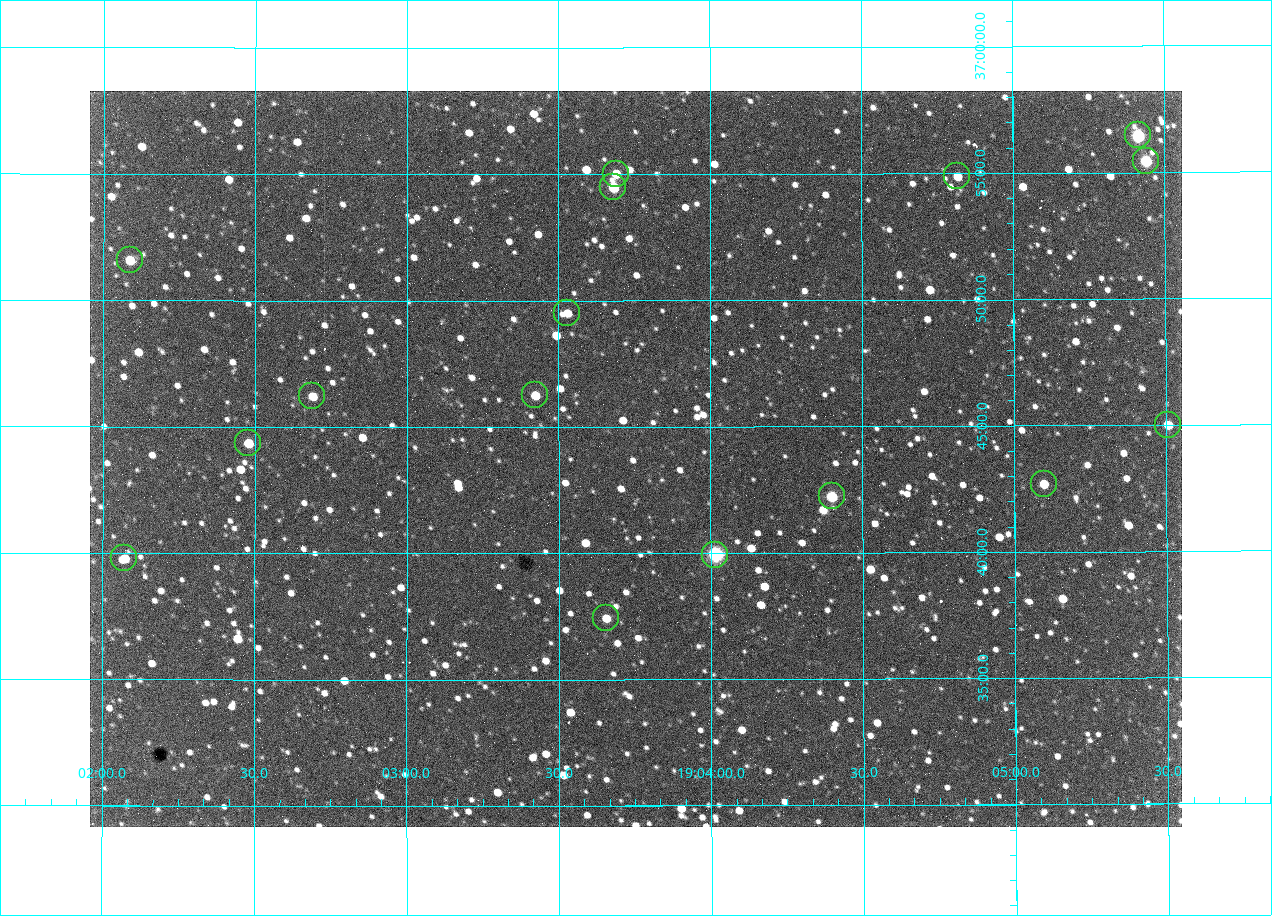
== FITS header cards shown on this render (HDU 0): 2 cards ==
NAXIS1  =                 1092 /fastest changing axis
NAXIS2  =                  736 /next to fastest changing axis

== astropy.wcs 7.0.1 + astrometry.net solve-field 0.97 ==
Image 1092 x 736 px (HDU 0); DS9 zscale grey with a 90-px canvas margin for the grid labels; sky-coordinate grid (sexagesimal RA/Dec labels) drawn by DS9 from the SOLVED WCS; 16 Tycho-2 reference stars matched to detected sources circled (green)
Header WCS: none
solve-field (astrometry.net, Tycho-2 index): SOLVED blind (the file carries no WCS)
Solved WCS: RA---TAN-SIP/DEC--TAN-SIP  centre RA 19:03:45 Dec +36:44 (285.94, +36.73 deg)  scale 2.37 arcsec/px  FOV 43.2' x 29.1'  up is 0 deg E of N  parity flipped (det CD > 0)
(file carries no celestial WCS; the grid is the blind solution)
Tycho-2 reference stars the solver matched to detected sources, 16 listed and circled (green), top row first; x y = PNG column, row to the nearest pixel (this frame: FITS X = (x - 90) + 1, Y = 736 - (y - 91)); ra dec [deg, ICRS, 3 dp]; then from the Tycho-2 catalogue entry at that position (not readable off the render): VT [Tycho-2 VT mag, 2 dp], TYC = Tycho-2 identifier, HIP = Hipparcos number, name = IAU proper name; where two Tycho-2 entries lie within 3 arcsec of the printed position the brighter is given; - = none
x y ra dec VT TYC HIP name
1138 135 286.353 +36.941 8.32 2652-644-1 93748 -
1146 161 286.360 +36.924 9.83 2652-14-1 - -
616 174 285.922 +36.917 10.48 2652-1249-1 - -
957 176 286.204 +36.915 10.94 2652-350-1 - -
613 187 285.920 +36.908 9.57 2652-218-1 - -
130 260 285.522 +36.860 10.88 2651-1921-1 - -
567 313 285.882 +36.825 10.95 2652-329-1 - -
535 395 285.856 +36.771 11.11 2652-1253-1 - -
312 396 285.672 +36.770 11.14 2651-2527-1 - -
1168 425 286.377 +36.750 10.72 2652-110-1 - -
248 443 285.620 +36.739 11.03 2651-1906-1 - -
1044 484 286.274 +36.711 10.88 2652-1070-1 - -
832 496 286.100 +36.704 10.14 2652-1649-1 - -
715 555 286.004 +36.666 8.52 2652-1368-1 - -
124 558 285.518 +36.663 10.71 2651-2245-1 - -
606 618 285.914 +36.624 11.11 2652-845-1 - -